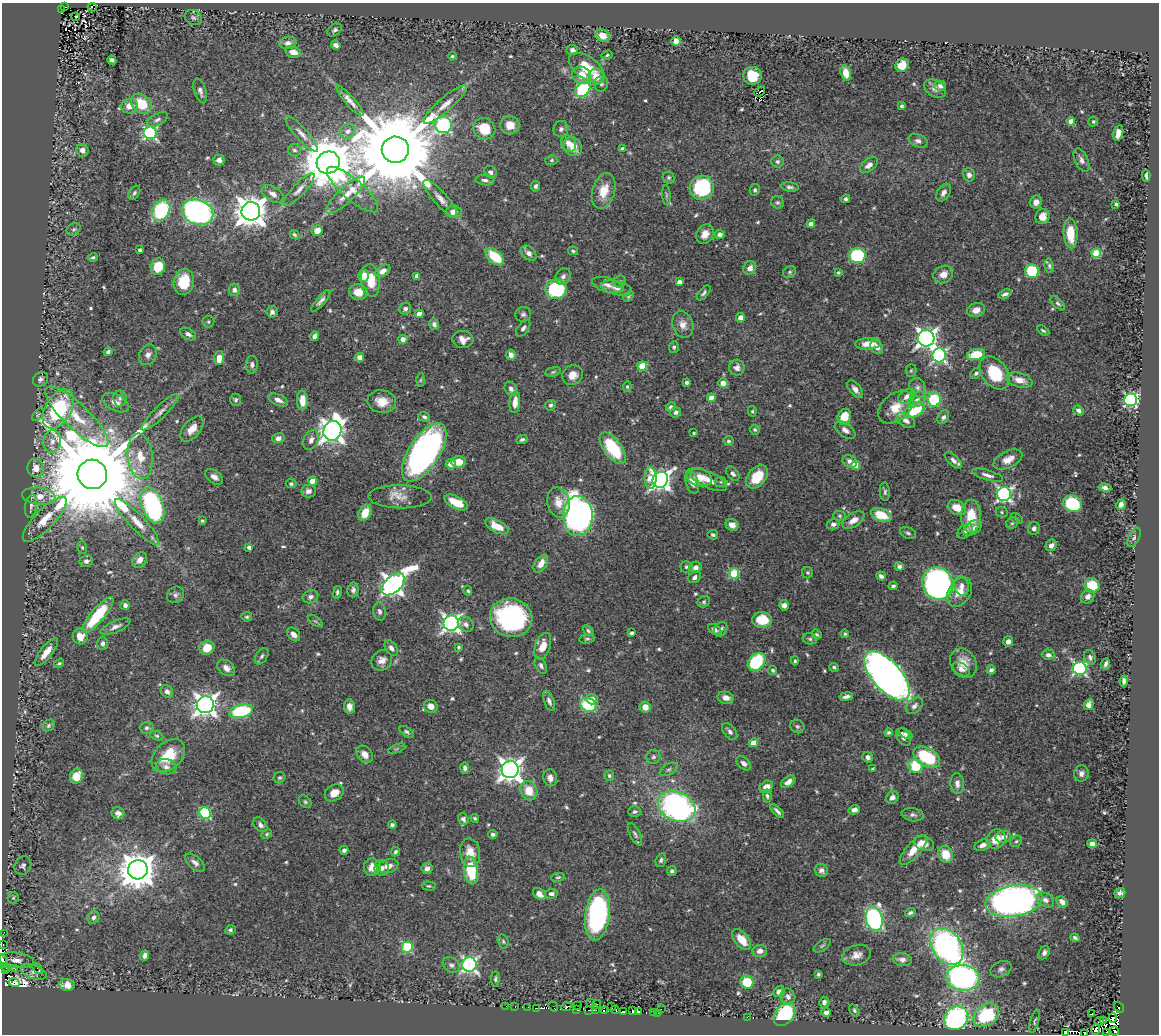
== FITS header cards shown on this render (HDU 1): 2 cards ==
NAXIS1  =                 1157
NAXIS2  =                 1032

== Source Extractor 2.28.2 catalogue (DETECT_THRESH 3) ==
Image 1157 x 1032 px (HDU 1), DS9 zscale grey, 1 PNG px = 1 image px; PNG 1161 x 1036 px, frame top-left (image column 1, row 1032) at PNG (2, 3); each listed source drawn as its Kron ellipse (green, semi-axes under 4 px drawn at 4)
Background 0.42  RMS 0.013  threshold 0.0381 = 3 sigma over >= 5 px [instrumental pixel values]
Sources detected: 635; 22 with non-positive FLUX_AUTO (blend fragments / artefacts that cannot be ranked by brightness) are neither listed nor drawn; of the other 613, the 500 brightest by FLUX_AUTO listed and drawn (113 fainter detections omitted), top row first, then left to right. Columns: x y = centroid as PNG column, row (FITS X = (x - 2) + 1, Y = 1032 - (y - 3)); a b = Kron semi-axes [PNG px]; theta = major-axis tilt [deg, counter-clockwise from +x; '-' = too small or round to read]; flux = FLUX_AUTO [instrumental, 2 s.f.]
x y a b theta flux
65 7 3 2 - 2.3
92 7 5 4 - 6.3
62 10 3 2 - 2
76 16 3 2 - 3.1
193 18 9 7 -29 2.5
335 30 8 5 36 2.4
603 36 7 6 - 10
676 41 4 4 - 7.1
288 43 8 6 7 4.4
336 45 5 4 - 3.7
572 50 6 5 - 2.9
293 52 8 5 -15 6.2
607 55 6 4 19 1.3
452 56 4 4 - 1.3
112 60 5 4 - 2.7
902 65 7 6 - 16
587 68 20 11 -36 23
846 73 8 5 -74 8.8
582 75 10 8 -33 14
596 76 8 7 - 12
752 76 9 9 - 22
601 84 8 7 - 2.5
940 86 6 5 - 3.3
935 88 12 8 -30 5.1
583 90 8 6 44 75
200 91 13 6 -73 3.8
760 92 6 2 39 1.3
350 101 20 5 -49 5.6
141 104 11 8 -40 25
445 104 28 7 41 12
129 106 8 7 - 9.1
901 106 3 3 - 1.5
157 120 11 5 27 3.3
1071 121 4 4 - 6.6
1093 122 5 5 - 1.4
443 125 9 8 - 190
510 125 9 9 - 12
484 129 11 10 - 29
561 129 8 7 - 2.9
347 131 8 7 - 3.7
150 133 6 6 - 150
1118 133 8 5 77 6.8
302 134 23 6 -49 6.4
918 141 10 6 -19 3.3
569 143 9 7 -53 5.3
573 146 10 8 -54 13
622 149 4 4 - 2.5
82 150 6 6 - 4.6
294 150 6 6 - 2.5
395 150 13 13 - 21000
219 160 5 5 - 4
552 160 6 5 - 1.4
1081 160 12 6 -66 4
778 162 6 6 - 2.2
328 163 12 11 - 4900
869 165 10 6 38 5.9
490 172 6 6 - 3.1
969 175 7 6 - 4.2
1146 176 6 3 -87 1.9
669 178 6 5 - 1.6
485 180 9 5 -6 2.9
535 186 5 4 - 2.5
790 187 9 4 -8 2.4
702 188 12 12 - 77
352 189 32 10 -41 16
299 190 21 6 47 6.2
755 190 6 5 - 2
604 191 18 11 74 16
134 193 8 5 58 1.9
944 193 10 6 57 4
273 194 12 7 -33 5.5
346 195 25 7 43 12
666 195 10 4 -85 1.5
440 198 24 7 -48 7.3
846 199 4 4 - 2
777 202 6 6 - 1.8
1036 202 6 6 - 5.2
1116 204 3 3 - 1.8
161 210 11 8 59 74
251 211 9 9 - 1500
198 212 16 12 -22 300
454 212 8 6 1 7.4
1042 217 7 7 - 9
811 224 4 4 - 5.5
74 229 7 5 32 1.9
317 230 5 5 - 8.1
1070 233 15 7 -85 22
705 234 10 8 58 7.5
294 235 5 4 - 1.6
720 235 4 4 - 5
140 250 4 3 - 1.8
573 251 5 3 - 1.3
529 253 9 6 -42 4.3
1096 253 5 4 - 39
857 256 8 7 - 80
93 257 5 4 - 1.5
495 257 11 6 -41 32
1049 266 7 4 -83 1.7
158 267 8 7 - 26
750 268 7 6 - 4.7
383 271 8 5 32 5.1
1032 271 7 6 - 44
790 272 7 5 34 1.6
838 272 3 3 - 1.7
943 274 10 8 27 7.8
363 276 6 5 - 15
417 276 4 4 - 5.2
563 276 9 7 58 3.5
370 280 16 9 -84 17
184 282 13 10 81 24
620 282 6 6 - 2.3
679 282 4 4 - 5.4
608 285 16 7 -15 5.2
616 288 16 7 -12 4.7
556 289 11 9 15 70
234 290 6 5 - 3.2
358 292 9 7 -12 12
704 293 9 4 50 2.1
1005 294 7 4 21 2.6
629 296 6 4 45 1.3
321 301 13 4 50 3.6
1058 303 9 4 -42 1.9
405 309 6 5 - 3.1
976 310 9 7 16 7.4
272 312 6 5 - 3.4
419 314 4 4 - 7.8
523 314 8 7 - 2.5
740 318 4 4 - 8.5
208 322 6 6 - 1.6
434 324 6 5 - 2.8
683 325 14 10 -72 7.3
523 328 9 5 53 3.2
1043 331 7 4 -32 1.3
188 334 8 5 -30 3.3
315 336 5 4 - 3.6
926 338 8 8 - 480
403 339 4 4 - 5.1
463 339 10 8 -5 6.8
868 344 13 6 3 11
674 347 5 5 - 1.6
877 347 7 5 -52 5.3
108 352 4 3 - 2.2
976 354 9 5 13 27
148 355 11 8 62 4.5
511 355 5 4 - 5.6
939 355 7 6 - 190
359 357 5 4 - 4.8
219 358 7 5 84 6.8
252 365 9 6 88 2.8
642 366 5 4 - 35
737 368 8 7 - 5
911 371 6 5 - 1.5
553 372 8 4 14 1.4
976 373 6 4 44 2.1
995 373 18 12 -52 44
573 375 10 9 - 7.7
40 379 8 7 - 3.1
420 380 6 4 88 1.3
1019 380 13 7 -16 10
686 382 3 3 - 2.1
723 383 4 4 - 11
627 387 5 4 - 1.4
918 388 10 7 -63 3.9
511 389 7 6 - 3.4
855 389 10 5 -51 4.3
907 396 9 6 38 5.5
120 398 8 6 -83 2.6
711 398 4 4 - 10
917 399 10 7 33 4.1
934 399 7 6 - 59
236 400 6 5 - 1.7
278 400 10 5 -23 4.8
302 400 10 5 -89 11
1131 400 6 6 - 150
382 402 14 11 -10 14
515 402 11 5 84 8.5
116 403 14 8 -26 7.2
551 405 5 5 - 2
671 407 5 4 - 2.7
896 407 20 13 40 17
58 409 21 13 59 82
914 410 11 6 31 50
1078 410 5 4 - 3
752 411 5 4 - 1.3
160 412 25 6 44 7
676 412 6 5 - 2.7
38 415 7 4 53 1.5
77 417 42 12 -43 36
424 417 6 5 - 2.3
844 417 8 6 67 20
943 417 7 5 59 2.5
906 421 10 6 -33 5.3
192 429 15 8 49 9
755 430 5 4 - 1.6
845 430 12 6 -37 4.8
332 431 10 9 - 770
694 433 3 3 - 1.5
278 438 6 5 - 4.2
311 440 10 7 63 4.8
522 440 6 4 22 2
52 441 11 9 87 6.7
728 441 5 5 - 1.7
613 448 18 8 -54 47
424 452 33 15 57 360
140 457 23 12 -84 19
1008 459 15 8 27 9.6
953 460 11 5 -42 4.2
850 461 7 6 - 4.7
459 462 7 5 3 14
451 464 5 4 - 8
855 465 5 4 - 20
36 468 9 8 - 9.9
92 474 15 14 - 30000
733 474 8 5 -48 2.7
988 475 16 5 -16 4.3
214 477 10 6 -36 4.3
699 477 13 9 -17 12
757 477 13 9 48 20
650 478 11 6 -90 18
660 480 8 7 - 500
708 480 20 8 -25 10
313 481 4 4 - 16
692 482 11 6 -71 6.6
721 482 6 5 - 1.5
291 484 5 4 - 1.7
1105 488 6 4 -11 3.5
308 491 7 6 - 3.8
885 492 9 5 -86 2.1
1004 494 7 7 - 220
39 496 17 8 -6 11
400 497 31 11 -1 12
558 502 15 11 -78 12
456 503 13 6 -27 21
1072 504 9 8 - 59
1121 505 5 4 - 3.8
31 506 12 6 80 2.7
153 506 19 10 -70 170
957 508 10 7 -28 13
1002 512 6 5 - 1.4
365 513 8 6 64 16
881 515 11 6 -21 21
578 516 20 14 -88 480
839 516 6 5 - 1.3
971 516 16 10 90 21
1016 518 6 4 -35 1.7
45 519 30 10 46 18
853 520 12 6 33 7.1
202 521 3 3 - 1.3
137 522 30 7 -46 14
1012 523 6 5 - 1.9
833 524 6 5 - 2.8
732 525 6 5 - 6.5
497 526 13 6 -28 13
973 528 10 6 32 3.3
1034 528 6 6 - 3.2
965 531 9 6 39 3.5
908 533 8 5 -23 1.9
713 535 5 4 - 2
1134 537 10 5 64 2.4
1051 545 6 5 - 3.7
82 547 6 4 -72 1.5
249 547 4 4 - 3.7
140 560 8 6 56 6.1
86 561 7 5 11 3
541 564 10 6 57 8.2
899 566 5 4 - 3.3
686 567 6 6 - 1.7
695 567 6 5 - 4.7
734 573 5 5 - 48
808 573 6 5 - 1.4
881 576 5 4 - 2.5
695 577 7 5 39 3.1
938 583 16 15 - 330
393 584 14 8 42 610
1092 585 7 7 - 26
893 586 5 4 - 1.9
962 586 10 7 -78 4.7
353 590 7 5 84 3.1
468 591 5 4 - 1.4
337 592 6 4 77 1.9
959 592 15 11 55 13
175 595 9 7 38 2.8
310 597 8 6 20 2.7
1088 597 7 6 - 4.1
704 602 6 5 - 1.7
125 605 5 4 - 2.5
784 605 5 5 - 4.4
379 611 9 6 -79 2.9
98 615 22 7 50 53
247 617 5 4 - 1.4
511 618 21 19 -16 140
762 620 10 8 1 22
315 621 8 4 -35 1.4
451 623 8 7 - 370
466 624 8 7 - 4.4
115 627 16 5 23 4.6
721 629 8 6 53 2.9
715 630 7 5 -32 3.2
588 631 6 4 -41 1.6
631 633 4 3 - 2.1
293 634 8 5 -49 5.3
817 634 5 4 - 1.4
845 634 4 4 - 1.3
80 636 8 7 - 13
587 639 8 4 7 1.5
810 639 7 5 -15 1.7
1008 641 5 5 - 3.6
103 643 6 5 - 3
543 646 14 7 71 12
458 647 4 4 - 1.4
207 648 7 6 - 16
391 648 8 5 -54 3.3
46 652 17 6 52 10
1048 655 6 5 - 3
262 656 9 5 58 2.2
1090 657 7 5 -68 2.6
382 660 11 9 41 6.4
795 661 4 3 - 1.4
757 662 10 7 46 68
59 663 5 4 - 1.6
963 663 15 12 -61 13
1106 664 6 4 70 2.5
541 666 9 5 -61 2.7
834 667 5 4 - 1.5
226 668 10 7 -39 5.6
1080 668 7 6 - 160
961 669 9 5 -36 4.2
773 670 4 4 - 1.6
991 670 5 4 - 2.5
887 676 30 14 -49 700
1124 681 5 4 - 3.6
167 692 6 5 - 3.9
846 697 7 3 9 3.3
726 698 8 6 -11 6.3
592 699 5 5 - 7.6
549 701 10 5 -68 3.1
205 705 8 8 - 640
588 705 8 6 -26 41
1089 705 6 4 61 5.5
431 706 7 6 - 6.9
914 706 10 6 45 3.4
349 707 7 5 -83 4.8
645 707 5 5 - 7.7
241 711 12 6 14 72
49 725 6 5 - 2
797 726 7 6 - 1.8
147 728 7 6 - 2.3
730 731 9 5 -50 3.3
407 732 8 4 -35 1.9
888 732 4 4 - 1.6
905 734 8 4 -29 1.8
157 736 7 4 -18 1.5
903 737 9 6 -56 4.6
753 743 4 4 - 15
397 749 9 3 21 1.4
365 754 10 7 -48 7.3
168 756 19 13 44 28
653 757 7 7 - 2.3
868 757 5 5 - 3.3
927 757 14 9 -30 55
744 763 8 5 -41 3.8
916 766 7 6 - 34
166 767 10 7 -8 4.3
465 768 6 4 -89 2.5
669 769 9 5 29 2.7
873 769 3 3 - 2.1
510 770 8 8 - 710
1081 773 8 7 - 3.4
76 776 7 6 - 15
609 776 5 5 - 1.5
279 778 6 5 - 1.6
550 778 8 7 - 5.2
788 782 8 5 38 5.1
957 783 10 7 -88 4.8
766 787 7 5 35 6.6
529 791 10 8 -64 17
334 793 10 8 33 9.3
767 796 6 4 -81 2
892 797 7 5 50 4.7
305 802 7 5 -45 1.6
677 806 19 14 -24 240
854 810 6 4 16 3.9
777 811 9 3 -45 2.5
634 812 6 5 - 2.1
118 813 6 6 - 4.2
205 813 6 5 - 86
913 815 11 6 -9 3
475 818 4 4 - 1.5
463 819 6 5 - 2.9
260 825 8 5 -48 2.8
392 825 4 4 - 2.1
267 834 5 4 - 1.3
493 834 4 4 - 2.2
635 834 12 5 -63 2.4
1003 837 8 6 12 4
996 839 10 9 - 15
1016 841 6 5 - 1.6
924 843 10 7 -21 8.4
1092 844 5 4 - 4.7
983 845 8 5 21 5
344 850 4 4 - 2
913 850 19 7 48 14
395 852 5 4 - 1.6
470 853 14 10 -78 14
946 854 8 7 - 18
661 860 7 5 72 2.1
195 863 12 6 -41 3.8
23 866 9 8 - 2.7
388 866 10 7 13 6.6
372 867 9 8 - 9.5
382 868 8 7 - 4
427 868 5 5 - 3.4
138 870 10 9 - 2000
821 870 7 6 - 3.6
471 871 14 7 -82 41
672 871 5 4 - 2
558 877 7 4 13 1.4
429 886 7 4 -2 1.4
1120 893 5 5 - 2.8
539 894 7 5 -39 4.6
551 894 6 5 - 3.1
13 898 6 5 - 1.6
1045 900 9 6 -35 3.7
1014 901 29 15 9 480
1062 902 6 4 -51 4.7
910 913 5 3 - 2
597 915 26 12 82 160
93 917 6 5 - 2.9
874 919 12 8 -76 230
230 930 5 4 - 1.9
3 934 3 2 - 1.3
1075 938 5 3 - 1.5
741 939 12 7 -48 17
503 941 7 5 -74 1.7
3 944 3 2 - 4.9
822 946 10 5 34 1.8
947 946 20 14 -56 270
407 947 5 5 - 65
760 951 7 6 - 5.7
1044 953 7 5 60 3.1
145 955 5 4 - 3.2
857 955 15 9 17 8.1
902 959 9 6 -6 5
3 960 6 2 -85 65
16 960 18 8 -6 8
451 965 9 7 -37 3.1
469 965 7 7 - 250
6 968 4 3 - 3.2
37 968 6 3 -54 3
15 969 3 2 - 8.5
1001 969 11 7 23 3.4
5 971 3 2 - 5.2
34 972 13 7 -19 4.6
818 974 4 3 - 1.6
963 978 16 13 -5 290
495 979 8 4 90 1.8
747 982 7 6 - 30
14 983 5 2 - 32
67 985 8 5 -7 12
779 992 6 5 - 5.8
788 997 8 7 - 3.8
591 1002 3 2 - 7.8
824 1002 5 4 - 3.3
577 1005 4 2 - 12
596 1005 5 2 - 7.8
506 1006 2 2 - 3.6
515 1006 3 2 - 3.5
553 1006 5 2 - 35
566 1006 5 2 - 30
611 1006 3 2 - 4.1
528 1007 2 2 - 1.3
1119 1007 6 2 -50 3.5
536 1008 3 2 - 5.1
661 1009 2 2 - 9.6
576 1010 4 2 - 8.2
589 1010 2 2 - 11
595 1010 3 3 - 35
615 1010 4 2 - 8.5
854 1010 7 4 -59 1.7
604 1011 3 2 - 14
633 1011 4 3 - 28
638 1011 4 2 - 51
623 1012 3 2 - 38
826 1012 5 4 - 4.4
654 1013 3 2 - 2.9
658 1013 3 2 - 1.6
785 1014 13 9 51 77
1091 1014 3 2 - 8.4
986 1015 14 10 35 65
747 1017 2 2 - 78
956 1018 13 11 41 210
1113 1018 5 2 - 19
1104 1020 2 2 - 4.8
1035 1021 12 4 75 1.6
1099 1021 5 2 - 2.2
1096 1029 5 2 - 21
1115 1031 4 2 - 32
1066 1032 3 3 - 48
1107 1032 4 2 - 8.7
1085 1033 3 2 - 25
At the frame edge (FLAGS 8, measured only in part): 5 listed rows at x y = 3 934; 3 944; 3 960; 1066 1032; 1085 1033
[113 fainter detections neither listed nor drawn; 22 non-positive-flux detections neither listed nor drawn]